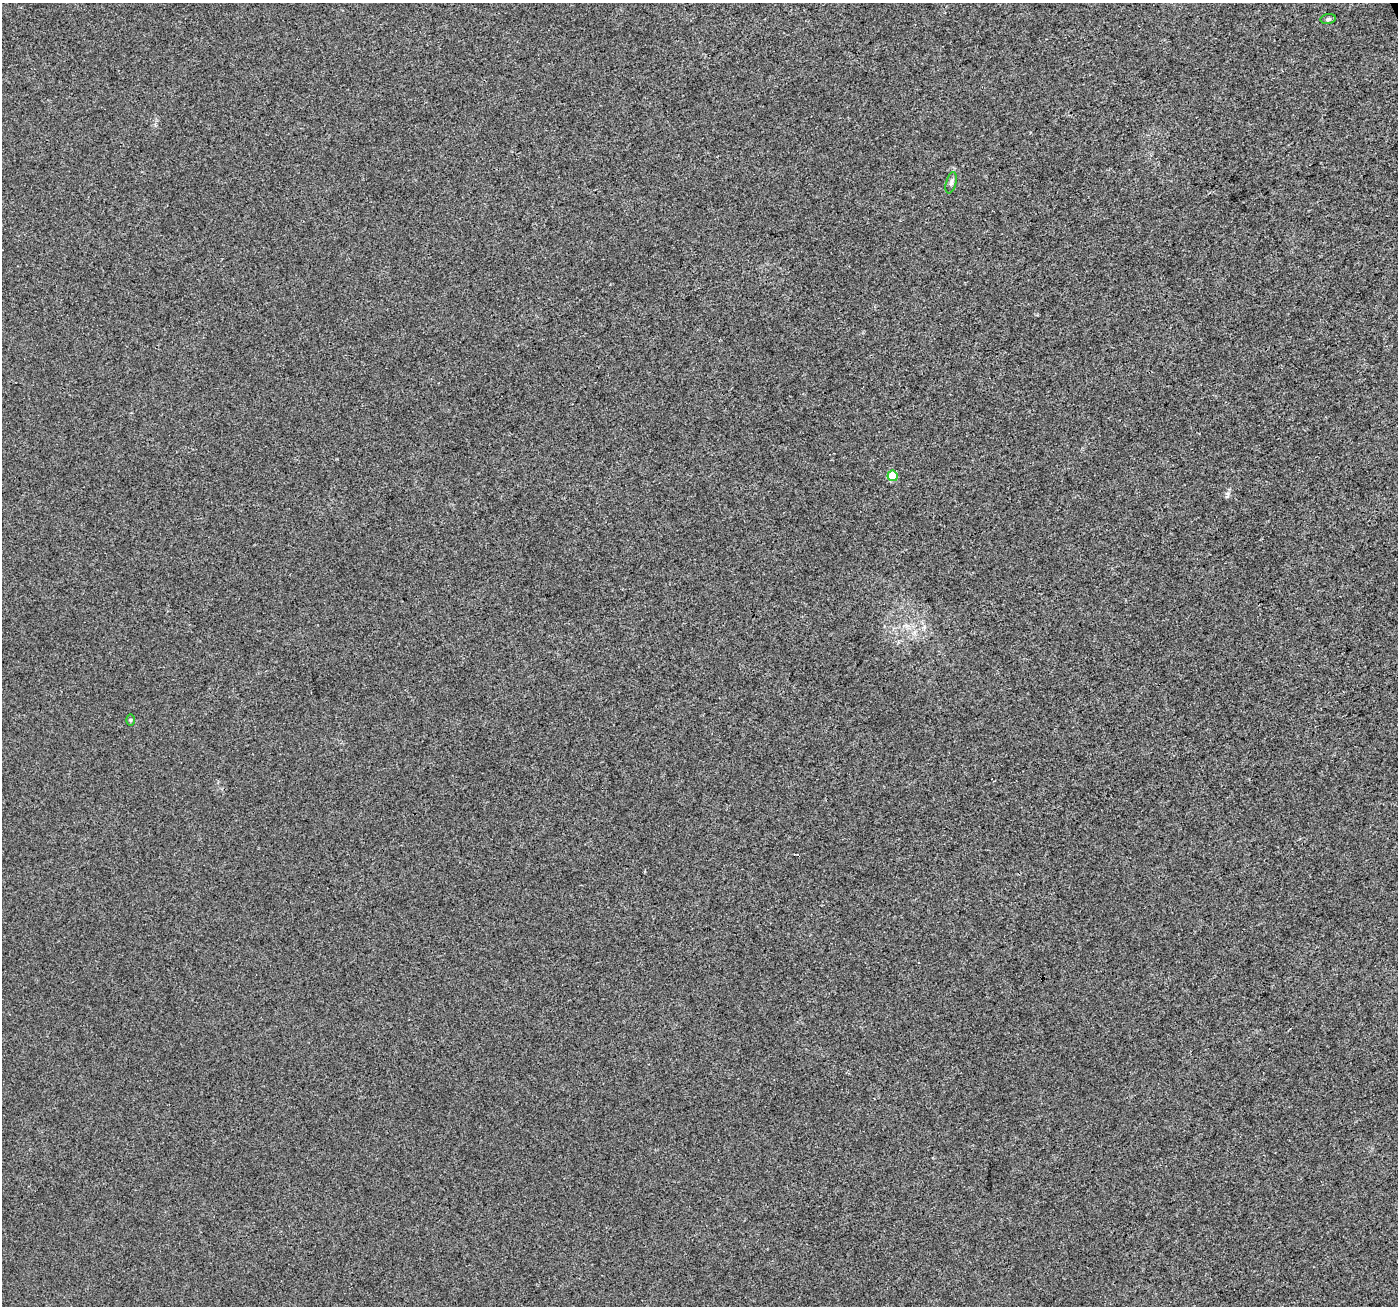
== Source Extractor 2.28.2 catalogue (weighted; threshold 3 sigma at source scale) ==
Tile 10 of 4 x 4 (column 2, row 3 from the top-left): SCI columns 1399-2794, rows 1388-2691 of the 5596 x 5449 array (HDU 1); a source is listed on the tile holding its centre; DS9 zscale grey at full resolution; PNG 1400 x 1308 px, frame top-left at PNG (2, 3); each listed source drawn as its Kron ellipse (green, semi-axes under 4 px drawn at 4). Shown black and unused: <1% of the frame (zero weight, under 3 of 4 exposures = <1% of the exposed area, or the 3 px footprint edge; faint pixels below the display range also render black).
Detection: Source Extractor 2.28.2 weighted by HDU 2 'WHT'; one run over the whole footprint, this tile lists its part. Background 0.00326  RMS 0.0033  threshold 0.0148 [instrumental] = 3 sigma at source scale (4.5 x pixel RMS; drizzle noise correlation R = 1.50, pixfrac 1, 0.0396/0.0396 arcsec/px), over >= 5 px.
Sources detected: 5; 1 cosmic-ray / hot-pixel residue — neither listed nor drawn; the other 4 listed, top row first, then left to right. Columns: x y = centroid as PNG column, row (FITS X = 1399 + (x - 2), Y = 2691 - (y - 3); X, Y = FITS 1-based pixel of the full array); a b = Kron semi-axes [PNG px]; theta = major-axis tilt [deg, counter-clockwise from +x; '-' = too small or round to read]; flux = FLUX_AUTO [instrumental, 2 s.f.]
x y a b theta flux
1328 19 7 5 10 0.69
951 183 11 5 75 0.81
893 476 5 5 - 8.7
130 720 6 4 -90 0.39